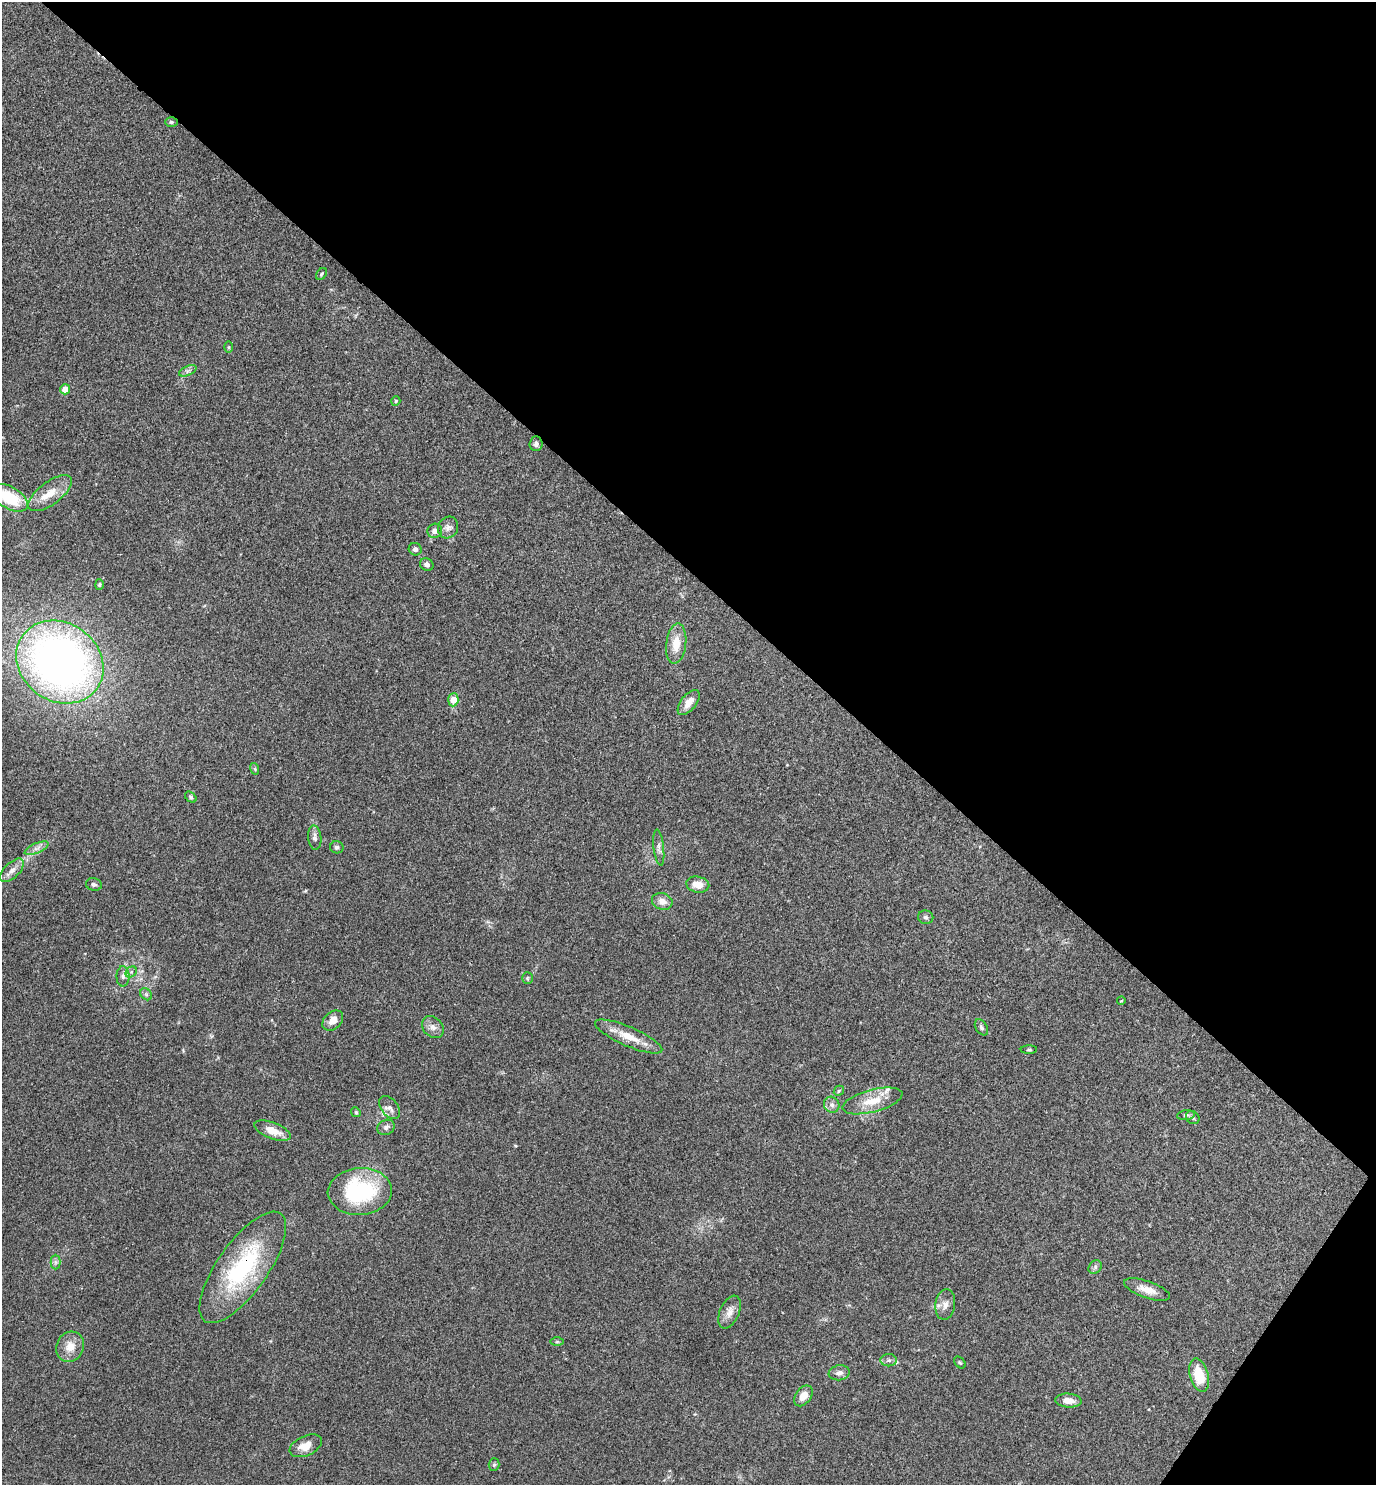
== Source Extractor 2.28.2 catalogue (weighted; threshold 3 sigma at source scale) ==
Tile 8 of 4 x 4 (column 4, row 2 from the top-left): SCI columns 4274-5647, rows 2970-4452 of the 5942 x 5939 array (HDU 1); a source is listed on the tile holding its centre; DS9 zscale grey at full resolution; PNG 1378 x 1487 px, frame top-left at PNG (2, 2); each listed source drawn as its Kron ellipse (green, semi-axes under 4 px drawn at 4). Shown black and unused: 40% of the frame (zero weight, under 3 of 4 exposures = <1% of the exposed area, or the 3 px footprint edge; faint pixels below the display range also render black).
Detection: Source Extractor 2.28.2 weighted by HDU 2 'WHT'; one run over the whole footprint, this tile lists its part. Background 0.0527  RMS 0.0052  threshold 0.0232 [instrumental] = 3 sigma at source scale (4.5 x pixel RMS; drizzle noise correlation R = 1.50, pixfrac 1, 0.05/0.05 arcsec/px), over >= 5 px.
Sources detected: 67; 2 inside a brighter listed object's ellipse — not listed separately; the other 65 listed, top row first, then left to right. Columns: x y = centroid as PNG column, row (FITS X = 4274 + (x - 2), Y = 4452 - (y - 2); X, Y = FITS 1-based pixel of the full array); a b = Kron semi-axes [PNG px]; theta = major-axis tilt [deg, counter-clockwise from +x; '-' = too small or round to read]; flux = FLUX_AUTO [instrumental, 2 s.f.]
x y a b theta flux
171 122 6 5 - 0.82
321 274 7 4 54 0.84
229 347 6 4 89 0.59
188 371 9 4 23 1.5
65 389 5 5 - 6.3
396 401 5 4 - 0.62
536 444 7 6 - 1.6
50 493 26 11 37 9.5
10 498 20 11 -31 23
448 528 11 10 - 2.7
435 531 7 7 - 2.3
415 549 6 6 - 1.7
427 565 7 6 - 1.9
99 585 5 4 - 0.64
676 644 20 10 83 8.6
60 662 46 39 -37 330
453 700 7 5 85 8.4
689 702 15 7 52 5.2
255 769 6 3 -72 0.64
191 797 6 4 -41 0.89
315 838 12 6 -84 2.1
337 847 7 6 - 1.1
37 848 13 5 23 2.4
659 848 18 5 -83 2.2
12 870 15 7 44 3.4
94 884 8 6 -15 1.4
698 885 11 8 -11 6.3
662 901 10 8 -18 3.8
926 917 8 6 -13 1.3
131 972 6 5 - 1.1
123 976 10 6 -90 2.1
527 978 6 5 - 0.78
146 994 7 5 -46 1.2
1121 1001 4 3 - 0.45
333 1021 12 8 43 4.6
433 1027 12 9 -45 3.1
981 1027 9 5 -58 1.2
629 1037 36 9 -23 10
1029 1050 8 3 0 0.69
839 1091 5 4 - 0.72
872 1101 31 11 15 11
832 1105 8 7 - 2.2
390 1108 13 8 -52 2.8
356 1112 5 4 - 0.67
1186 1115 9 5 7 1.2
1193 1118 7 6 - 1
386 1127 9 7 28 1.8
272 1131 19 8 -21 7.6
360 1191 32 23 4 50
55 1262 7 5 -90 1.3
243 1267 66 25 55 59
1095 1267 7 6 - 1.3
1147 1289 24 8 -19 5.9
945 1304 15 10 81 3.5
729 1312 17 9 67 4.3
557 1342 7 4 0 0.8
70 1347 15 13 64 7
889 1360 8 6 1 1.6
960 1362 7 4 -48 0.8
839 1373 10 7 8 2.5
1199 1375 17 9 -75 14
803 1396 11 7 54 4.9
1068 1401 13 7 -5 4.4
306 1446 17 9 25 7.1
494 1465 6 5 - 0.87
Overlapping masked pixels (flux is a lower limit): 1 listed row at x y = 243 1267
Isophote crosses this tile's border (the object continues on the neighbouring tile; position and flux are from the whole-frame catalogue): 1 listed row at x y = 10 498